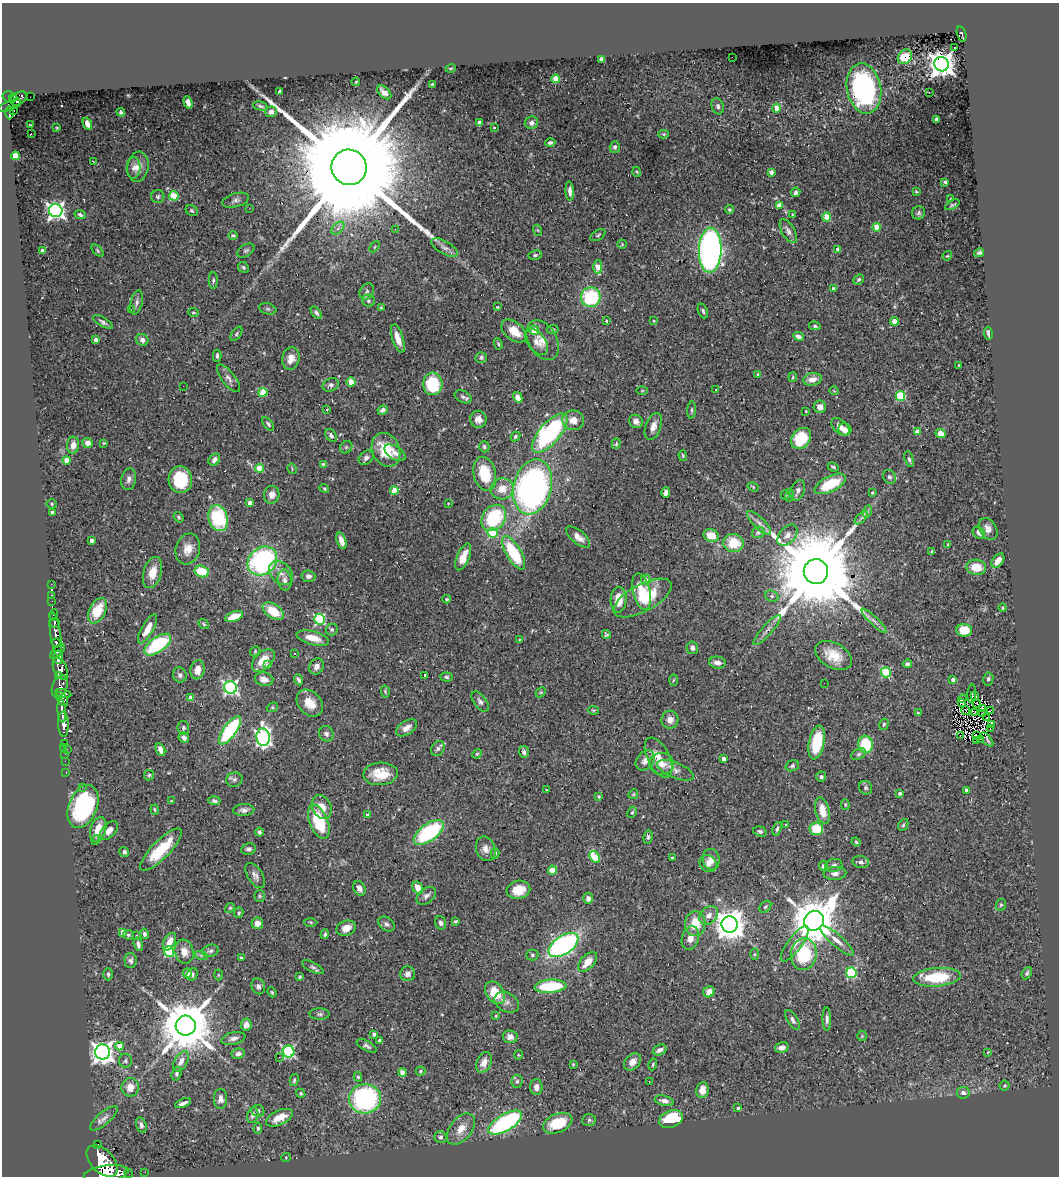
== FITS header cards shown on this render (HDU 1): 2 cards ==
NAXIS1  =                 1057
NAXIS2  =                 1174

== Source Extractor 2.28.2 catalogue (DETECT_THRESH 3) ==
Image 1057 x 1174 px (HDU 1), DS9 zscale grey, 1 PNG px = 1 image px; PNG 1061 x 1178 px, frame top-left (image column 1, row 1174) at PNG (2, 3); each listed source drawn as its Kron ellipse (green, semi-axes under 4 px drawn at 4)
Background 0.73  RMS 0.033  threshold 0.0997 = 3 sigma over >= 5 px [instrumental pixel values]
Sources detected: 500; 2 with non-positive FLUX_AUTO (blend fragments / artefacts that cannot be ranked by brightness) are neither listed nor drawn; the other 498 listed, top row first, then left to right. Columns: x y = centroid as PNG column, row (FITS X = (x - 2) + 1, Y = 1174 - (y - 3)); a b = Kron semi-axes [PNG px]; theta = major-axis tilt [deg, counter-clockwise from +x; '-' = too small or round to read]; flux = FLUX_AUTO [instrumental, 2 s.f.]
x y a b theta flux
962 34 8 4 -74 180
955 47 3 2 - 3.8
732 57 2 2 - 4.3
905 57 8 6 46 61
601 59 4 3 - 5.7
941 64 7 7 - 2600
451 68 5 3 - 2.1
556 79 4 4 - 58
356 82 4 3 - 2.5
432 84 3 2 - 1.7
864 89 25 17 -79 340
279 92 4 3 - 8.7
384 92 8 5 -44 16
929 93 2 2 - 3.4
10 97 7 5 -17 680
30 97 2 2 - 1.8
19 98 9 6 35 560
15 101 7 2 -43 470
188 102 6 4 -72 14
10 106 12 4 21 460
260 106 7 3 -13 5.1
718 106 8 6 -72 5.9
776 108 4 4 - 25
14 110 3 2 - 17
10 112 7 3 89 330
121 112 4 4 - 4.2
271 112 6 5 - 8.8
936 119 4 3 - 3.9
479 122 3 3 - 4.9
531 123 7 6 - 9.8
87 124 6 4 -66 9.6
31 125 2 2 - 2.3
57 128 3 2 - 1.6
494 128 3 2 - 1.6
31 133 3 2 - 190
664 134 5 4 - 2.8
550 142 5 4 - 4.9
615 147 6 5 - 6.8
15 156 4 4 - 84
93 161 3 2 - 1.3
138 167 15 10 81 22
349 167 18 17 - 120000
133 168 10 7 87 10
637 172 5 3 - 2.4
771 172 4 4 - 5.9
945 182 4 3 - 4.5
570 191 9 4 -86 10
916 191 4 3 - 2.3
796 192 5 4 - 6.5
174 196 5 4 - 88
158 197 6 6 - 4.8
951 199 3 3 - 2
236 200 14 7 15 9
779 205 4 4 - 27
952 205 8 3 28 3.3
249 209 3 2 - 3.2
729 210 4 4 - 3.6
56 211 6 6 - 850
192 211 6 5 - 3.8
919 213 7 6 - 5
80 215 6 4 -26 4.5
793 215 4 3 - 2.6
826 217 4 4 - 64
877 227 4 4 - 53
338 228 7 4 45 7
395 229 2 2 - 5.5
537 230 5 3 - 2.5
788 231 13 6 -60 11
598 235 8 5 32 3.9
233 236 5 4 - 3.3
622 244 4 4 - 2.3
375 247 6 4 46 2.6
444 248 15 6 -30 11
838 249 3 3 - 8.3
710 250 22 11 88 1100
42 251 4 4 - 12
98 251 7 3 -46 2.8
246 251 9 6 30 5
979 253 5 3 - 4.9
535 255 7 4 10 4
947 256 5 4 - 2.3
243 267 6 5 - 3.7
598 267 7 4 88 39
859 279 5 4 - 4.2
213 280 8 4 89 4.2
833 288 4 3 - 4.3
367 291 8 6 59 6.3
591 297 10 9 - 150
368 301 6 6 - 5.3
137 302 12 6 78 8.4
497 307 3 3 - 3.5
381 308 3 3 - 2.4
131 309 3 2 - 2
268 309 9 5 -18 4.7
703 311 8 4 -68 4.8
193 312 5 3 - 2.7
316 313 7 4 -52 4.8
606 321 4 3 - 2.7
654 321 4 2 - 1.7
894 321 4 4 - 24
103 322 11 4 -32 6.6
815 326 6 4 -11 3.6
553 329 6 4 6 2.6
534 330 5 4 - 42
514 331 14 9 -39 40
988 333 6 3 -81 6.7
236 334 8 4 56 4.7
798 336 5 4 - 8.6
398 339 15 5 -72 23
96 340 4 3 - 9.5
142 340 6 5 - 7.4
543 340 21 14 -60 29
536 342 15 8 -54 17
498 344 6 4 -63 3
217 356 6 3 89 4.5
481 357 5 5 - 4.6
291 358 11 8 77 23
958 365 3 2 - 1.5
758 375 4 3 - 3.6
793 377 5 4 - 2.6
228 378 17 6 -52 11
812 379 9 6 10 20
351 382 4 4 - 45
433 384 11 9 -85 110
331 385 8 6 24 7.9
183 386 2 2 - 4
715 390 3 2 - 2.1
642 391 6 4 0 2.3
834 391 4 3 - 1.6
263 392 4 4 - 92
900 396 5 4 - 150
463 397 9 6 -26 6.1
518 397 5 4 - 16
820 407 6 6 - 13
326 410 3 3 - 24
383 410 5 4 - 8.4
692 410 9 3 86 3.7
806 411 3 2 - 1.8
478 419 8 8 - 15
573 420 11 9 -10 24
636 421 7 6 - 13
268 424 8 4 -51 4.5
653 426 14 7 70 17
840 427 10 6 -43 16
845 429 6 6 - 19
917 432 4 4 - 24
550 433 24 10 49 340
941 433 5 4 - 22
331 435 7 5 -53 5.8
515 436 5 4 - 3.8
801 438 11 9 50 83
88 443 5 5 - 15
104 443 3 3 - 1.9
616 444 5 4 - 3.3
73 445 8 6 86 19
346 447 7 5 45 4.4
484 447 5 5 - 5
386 450 17 13 -67 72
395 453 11 6 -32 10
683 455 5 4 - 3
366 458 8 6 42 8
909 459 8 4 -73 4.7
66 460 4 4 - 28
214 460 6 5 - 10
323 464 4 4 - 2.1
833 467 6 3 -25 3.5
259 468 4 4 - 58
292 469 5 3 - 2.1
485 474 17 11 -76 86
889 477 7 6 - 6.2
129 479 11 7 79 9.7
180 480 13 12 - 94
830 484 17 8 26 81
532 487 28 19 76 820
753 487 6 3 -30 2.3
324 489 5 4 - 3
502 489 11 10 - 33
394 490 4 4 - 42
798 490 11 6 69 9.9
872 492 3 2 - 2.3
666 493 5 4 - 10
272 495 9 7 77 16
785 495 5 3 - 2.8
789 495 7 3 81 2.9
250 503 4 4 - 15
448 503 3 2 - 1.4
51 504 5 4 - 3
868 511 6 4 71 3.7
52 512 4 4 - 22
178 517 5 4 - 3.4
218 518 13 9 -75 140
494 518 14 11 53 160
861 518 8 4 44 5.3
759 523 16 5 -44 11
988 529 12 8 -58 15
758 532 6 5 - 5.3
493 533 5 5 - 99
979 533 7 5 -47 9.7
787 535 12 8 48 14
711 536 8 6 -18 33
578 537 14 6 -39 17
91 540 4 3 - 9.5
341 541 8 4 -72 17
733 543 10 9 - 57
948 545 4 2 - 2.1
188 549 16 12 74 26
932 552 3 3 - 3.3
514 553 19 7 -59 130
463 557 14 6 68 27
262 561 16 13 41 340
998 561 8 5 52 22
976 567 10 7 -5 42
202 571 7 5 -15 66
816 572 12 12 - 56000
152 573 16 9 74 31
281 573 14 10 -46 20
308 576 7 5 -4 9.6
285 580 10 7 -82 10
646 580 5 4 - 15
51 584 2 2 - 11
641 591 18 8 -76 50
51 595 3 2 - 32
772 596 7 5 -23 5.1
643 598 32 13 28 92
447 599 4 3 - 2.8
618 600 13 8 89 37
52 601 2 2 - 11
1003 608 4 4 - 3.5
97 611 13 8 64 62
273 611 12 7 -33 51
54 615 6 3 74 270
234 616 9 5 21 35
319 619 5 5 - 210
874 621 17 4 -44 10
55 623 5 4 - 450
204 624 5 3 - 2.7
148 629 16 5 60 25
332 629 6 6 - 4.2
767 630 20 5 48 11
964 630 8 6 -2 46
606 634 4 3 - 3.3
56 635 22 5 -82 2200
313 638 17 6 -15 26
520 640 3 3 - 4.4
56 643 4 3 - 860
158 645 15 7 36 170
692 648 6 6 - 9.4
255 651 5 4 - 2.9
57 652 9 4 42 1900
294 653 3 3 - 4
833 655 20 12 -29 45
58 657 7 5 -81 2900
263 660 13 8 45 34
717 663 8 6 -6 12
907 664 4 3 - 5.8
268 665 4 3 - 7.2
316 666 8 7 - 11
60 669 12 6 -66 2200
197 670 9 7 80 24
886 672 5 5 - 110
180 675 7 6 - 6.9
425 675 3 2 - 2.4
58 676 4 3 - 440
446 677 6 4 -3 4.2
264 679 9 6 -11 14
988 679 6 5 - 4.7
299 680 6 3 -64 5.6
673 680 5 3 - 2.3
953 680 4 3 - 16
824 683 2 2 - 4.6
60 687 11 7 68 1100
230 688 6 6 - 470
385 691 6 4 -79 3.1
541 692 6 4 44 3.2
63 693 8 3 -12 840
972 694 9 3 86 0.49
975 696 3 2 - 2.1
190 697 4 4 - 26
62 699 8 5 -55 760
962 699 4 3 - 3.5
480 702 11 6 -54 8.5
310 703 15 11 -48 34
961 703 3 2 - 4.2
977 704 4 2 - 1.5
272 707 6 4 21 2.9
983 708 3 2 - 1.6
593 710 6 4 -10 2.6
966 710 5 2 - 0.57
991 710 2 2 - 1.7
62 711 11 4 -84 2300
975 712 4 3 - 2.3
918 713 4 3 - 2.5
982 714 3 2 - 2.4
987 717 3 2 - 1.2
670 720 9 8 - 15
63 724 12 5 -88 2700
884 724 6 4 72 3
991 724 2 2 - 2900
183 728 7 6 - 5.3
406 728 12 6 33 14
990 728 2 2 - 1200
230 730 17 6 54 230
326 734 8 7 - 7.6
960 735 3 2 - 2600
976 735 4 2 - 1.5
263 737 9 6 -88 610
184 738 6 4 -47 10
980 739 2 2 - 1300
976 740 3 2 - 130
987 740 8 3 -50 0.71
817 742 17 7 79 110
64 744 3 3 - 86
865 744 8 7 - 93
64 748 3 2 - 26
67 749 3 2 - 26
438 749 8 6 56 6.5
160 750 6 4 -65 11
524 752 6 5 - 7.3
65 754 2 2 - 19
477 754 5 4 - 2.5
859 754 8 5 27 5.1
658 757 22 11 -63 41
724 759 4 4 - 13
645 760 11 8 49 18
65 761 2 2 - 16
662 764 12 11 - 25
792 766 7 5 19 4.5
675 770 19 7 -22 17
66 772 3 2 - 32
380 774 17 11 4 46
149 775 5 5 - 3.8
821 777 5 5 - 5.5
234 780 8 7 - 6.2
82 788 3 3 - 2.9
866 788 7 6 - 5.7
546 789 3 3 - 5
966 790 4 3 - 4.5
900 793 4 4 - 5.9
633 794 5 4 - 2.6
599 796 4 3 - 2.5
171 801 4 3 - 1.9
214 801 6 4 -9 6.5
845 804 5 4 - 2.7
83 806 22 14 68 220
322 807 12 9 -64 25
155 810 5 3 - 2.4
244 810 10 6 3 8.6
822 811 13 7 -77 35
632 812 6 4 66 3
367 815 4 3 - 2.6
319 822 18 9 -68 100
786 825 3 3 - 1.9
903 825 6 5 - 4
98 829 12 7 72 35
777 829 7 3 70 3.9
816 829 7 6 - 58
109 830 11 6 46 18
760 831 7 5 -18 6.4
259 832 4 4 - 5.2
429 832 17 8 36 230
648 837 7 4 84 4.2
96 840 5 3 - 1.9
856 842 4 4 - 2.6
248 849 7 5 12 7
486 849 12 9 -71 15
161 850 28 9 45 84
124 852 5 4 - 7.1
495 853 5 4 - 3.6
595 857 6 4 -55 78
672 858 3 3 - 4
711 859 10 8 -79 17
861 862 8 6 -8 7.4
708 864 9 8 - 11
834 865 8 6 14 7.5
823 866 5 4 - 6.2
552 870 4 4 - 49
835 873 11 6 4 9.5
255 876 14 7 -58 11
418 887 6 5 - 28
359 888 8 5 -63 11
518 890 12 9 11 39
260 896 6 5 - 3.8
426 896 11 7 39 9.6
588 898 5 5 - 10
1001 905 6 5 - 3.5
765 907 7 5 46 3.9
230 908 5 4 - 2.7
239 913 5 4 - 3.3
709 915 10 8 45 16
456 921 4 3 - 2.8
814 921 10 9 - 10000
311 922 7 4 -1 2.8
257 923 6 5 - 15
441 923 7 5 -73 5.5
387 924 9 6 -40 6.9
695 924 12 10 84 51
730 925 8 8 - 3700
346 928 10 7 20 18
122 932 4 4 - 24
144 934 5 4 - 5.4
325 934 5 3 - 3.5
128 935 5 4 - 3.5
136 936 4 3 - 2.6
690 938 12 8 73 20
837 940 22 6 -41 19
170 942 9 5 62 23
138 944 7 4 -74 8
795 944 21 7 53 18
563 945 17 9 34 580
169 951 5 5 - 160
210 951 8 6 18 5.9
184 952 12 9 -75 24
754 954 6 4 89 2.4
804 954 16 13 82 110
201 955 7 4 -18 4
532 955 6 5 - 4
241 958 3 2 - 2.6
131 961 7 6 - 6.5
588 962 12 6 47 30
313 967 12 5 -27 5.7
187 973 5 4 - 16
851 973 5 5 - 170
1027 973 6 4 62 4.3
108 974 6 4 -88 5.1
192 974 6 5 - 5.5
408 974 7 7 - 9.7
218 975 5 3 - 2.1
299 977 4 3 - 3.4
937 977 24 9 5 120
258 986 8 6 -69 7.6
550 986 16 6 4 140
272 992 5 4 - 2.4
709 992 6 5 - 17
495 993 12 8 -53 52
507 1002 13 9 -28 12
320 1014 10 5 0 5.8
496 1016 4 3 - 2.3
827 1019 12 4 -89 7.6
792 1020 11 5 -59 7.9
246 1025 6 5 - 14
186 1026 10 10 - 15000
374 1034 4 3 - 6.9
862 1036 5 5 - 3.2
510 1037 7 6 - 11
233 1038 12 6 12 9.8
380 1041 4 3 - 8.6
120 1046 4 4 - 34
367 1046 11 5 -28 6.6
782 1047 7 5 14 13
660 1050 7 5 28 9.4
103 1052 7 7 - 1500
288 1052 6 6 - 310
987 1052 3 2 - 27
238 1054 7 5 8 7.9
518 1055 5 3 - 2.1
279 1057 2 2 - 35
125 1061 7 6 - 4.9
181 1061 11 6 60 14
484 1062 11 7 66 19
633 1062 10 7 45 15
573 1064 4 3 - 1.8
653 1064 6 4 73 2.9
421 1071 5 4 - 2.6
402 1072 4 4 - 17
176 1074 7 4 74 5.2
358 1077 4 3 - 4.2
294 1080 6 3 75 3.4
517 1081 6 5 - 4.7
649 1081 3 2 - 8.3
1005 1085 5 5 - 3.4
130 1087 9 8 - 23
536 1087 8 6 -89 14
702 1090 8 6 80 21
301 1093 5 4 - 2.9
963 1093 6 6 - 9.4
221 1099 10 6 -90 11
365 1099 15 14 - 350
664 1101 10 5 -14 9.3
183 1103 8 3 20 7.9
738 1108 4 4 - 3.4
258 1111 6 6 - 5.2
253 1115 8 5 71 8.2
104 1118 17 6 41 13
279 1118 14 7 25 35
671 1119 12 8 21 100
589 1120 7 5 3 4.7
505 1123 19 8 31 340
558 1123 15 9 22 69
141 1125 8 5 -74 7.1
258 1128 5 4 - 3.8
461 1129 18 10 51 28
440 1137 6 5 - 6.6
98 1144 3 2 - 110
286 1157 5 3 - 1.9
102 1161 19 11 -45 10000
145 1172 2 2 - 12
129 1173 4 2 - 26
106 1174 22 8 7 8000
At the frame edge (FLAGS 8, measured only in part): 1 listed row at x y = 106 1174
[2 non-positive-flux detections neither listed nor drawn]